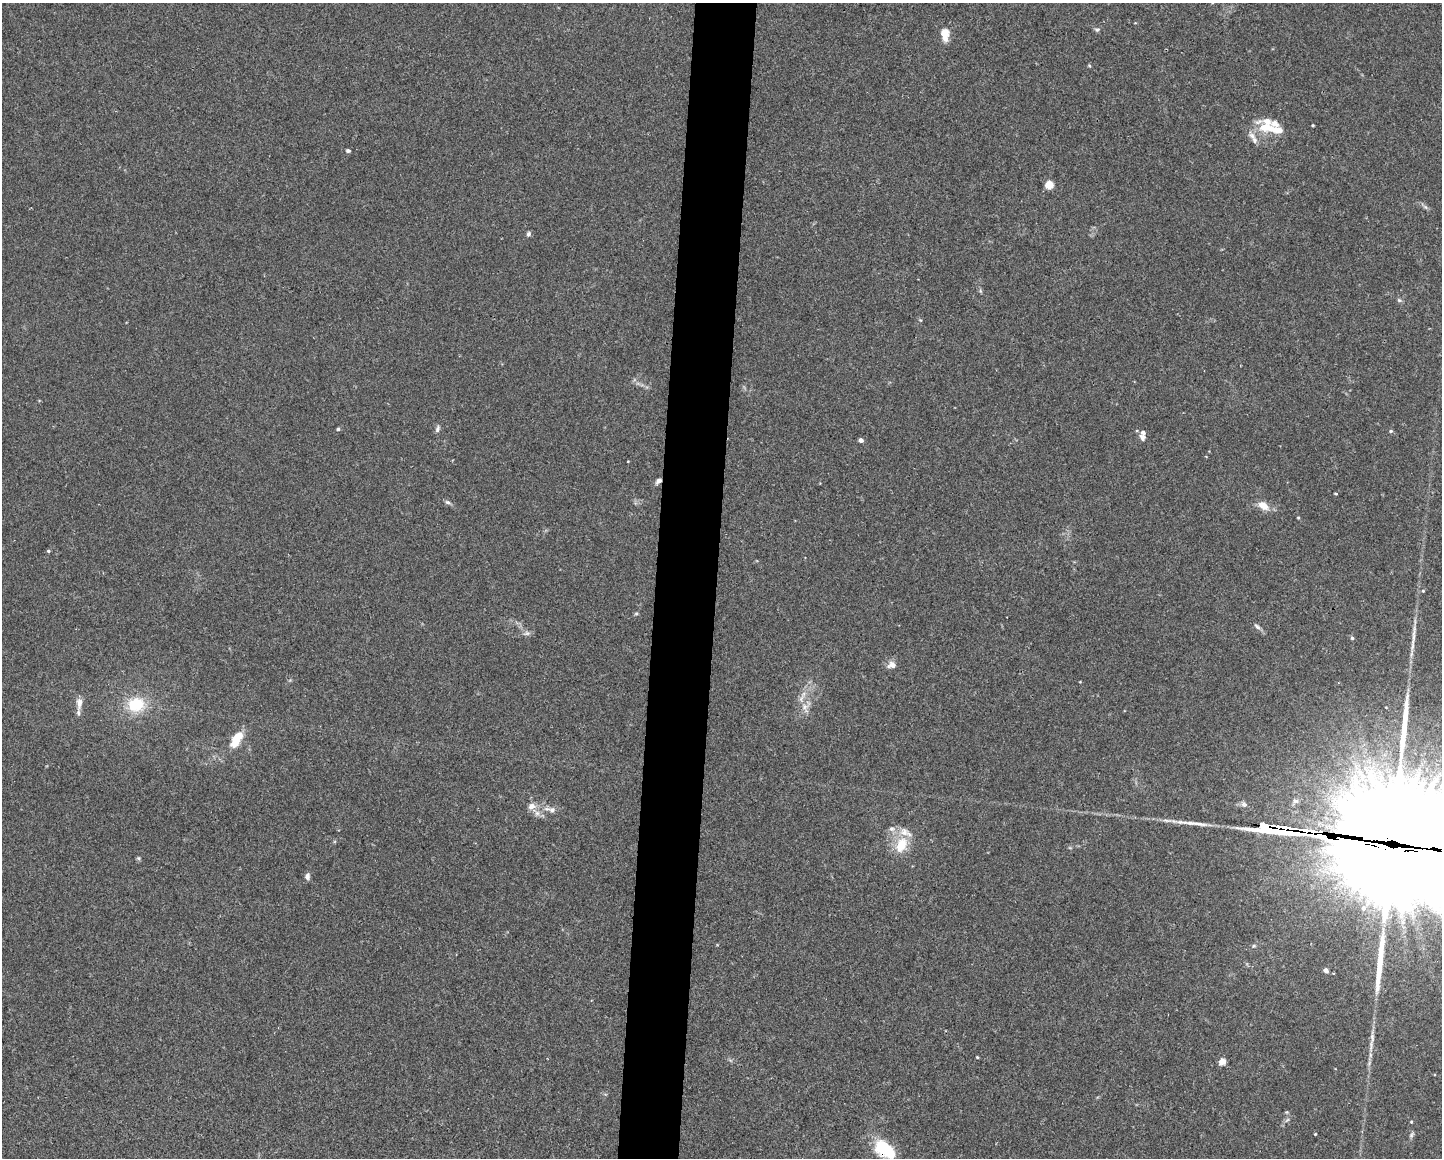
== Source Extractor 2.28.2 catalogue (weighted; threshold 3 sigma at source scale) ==
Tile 5 of 3 x 4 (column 2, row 2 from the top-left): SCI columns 1661-3100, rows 2313-3468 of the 4647 x 4626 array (HDU 1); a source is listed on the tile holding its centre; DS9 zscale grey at full resolution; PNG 1444 x 1160 px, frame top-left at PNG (2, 3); no overlay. Shown black and unused: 4% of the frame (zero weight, under 2 of 3 exposures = <1% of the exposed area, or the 3 px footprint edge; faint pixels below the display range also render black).
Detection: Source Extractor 2.28.2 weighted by HDU 2 'WHT'; one run over the whole footprint, this tile lists its part. Background 0.0671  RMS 0.0056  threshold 0.0253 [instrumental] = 3 sigma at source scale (4.5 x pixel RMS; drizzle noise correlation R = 1.50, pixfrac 1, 0.05/0.05 arcsec/px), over >= 5 px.
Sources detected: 70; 4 inside a brighter object's white glare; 2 long thin detections or spike segments (spike, bleed or trail) — not listed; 10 inside a brighter listed object's ellipse — not listed separately; the other 54 listed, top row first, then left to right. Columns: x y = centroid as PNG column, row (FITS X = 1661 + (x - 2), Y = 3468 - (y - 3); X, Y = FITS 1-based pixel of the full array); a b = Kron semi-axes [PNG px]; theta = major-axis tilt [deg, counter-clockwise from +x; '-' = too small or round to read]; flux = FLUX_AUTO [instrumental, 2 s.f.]
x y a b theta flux
1097 30 8 5 0 1
945 35 16 9 -89 6.6
1313 125 3 2 - 0.57
1266 127 30 14 -21 13
348 151 5 4 - 1
1049 185 5 5 - 19
1425 207 7 6 - 1.2
528 234 6 5 - 1.3
1399 300 6 5 - 1
338 429 4 4 - 0.76
437 429 10 6 70 1.6
1391 431 5 4 - 0.72
1142 436 9 7 -70 2.7
861 440 4 4 - 2.6
659 481 7 5 45 2.2
1336 494 4 2 - 0.57
448 502 8 5 -18 1.4
1263 506 14 8 -31 6.6
1298 518 3 3 - 0.58
48 551 4 4 - 0.76
1423 591 4 4 - 0.59
636 614 6 4 0 0.72
1257 627 10 5 -38 1.6
527 633 8 6 -2 1.6
1413 637 34 4 83 5.8
1352 638 5 4 - 0.79
892 665 10 8 7 3.5
803 694 10 4 83 2.3
79 703 16 7 85 3.8
136 705 21 18 6 19
805 707 11 9 46 3.9
236 739 23 10 59 11
1296 801 8 6 0 1.4
1243 804 8 7 - 1.7
531 806 10 8 10 3.6
552 810 10 8 -5 2.5
1199 824 27 5 -9 4.8
1265 826 13 5 -10 480
892 829 9 6 -9 2.1
1306 832 29 7 -2 1200
901 845 21 14 66 14
1390 849 63 54 -56 18000
138 858 6 5 - 0.81
307 876 8 6 85 1.9
1363 908 9 8 - 2.6
1254 946 6 5 - 0.87
1326 970 5 4 - 2.9
1372 1038 15 6 -88 3
977 1057 3 3 - 0.55
1222 1062 6 5 - 4.9
1411 1122 4 3 - 0.59
1315 1134 3 3 - 0.48
1412 1135 9 5 49 1.2
883 1148 19 11 -38 35
Overlapping masked pixels (flux is a lower limit): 5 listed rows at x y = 659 481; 1265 826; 1306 832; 1390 849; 883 1148
Isophote crosses this tile's border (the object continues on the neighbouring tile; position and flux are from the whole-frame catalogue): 2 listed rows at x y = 1390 849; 883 1148